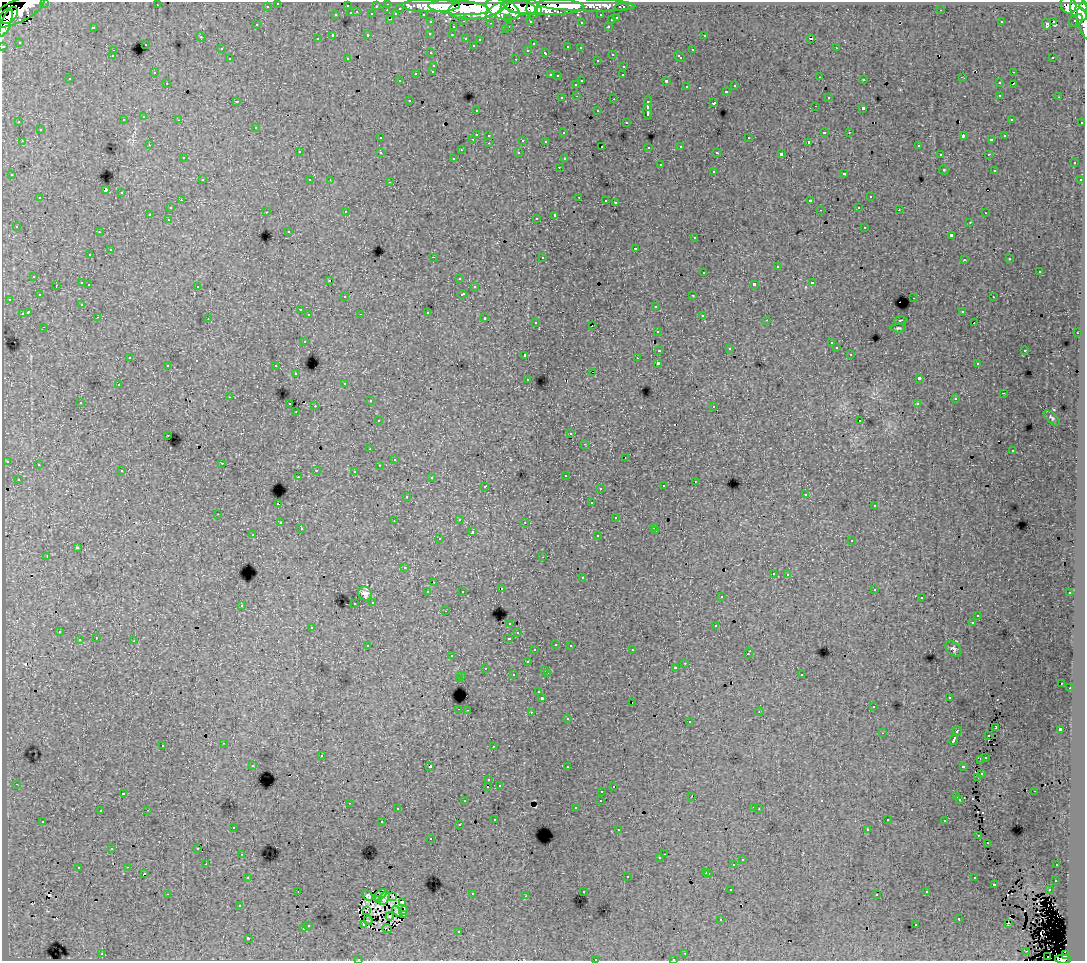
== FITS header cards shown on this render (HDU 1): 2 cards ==
NAXIS1  =                 1083
NAXIS2  =                  959

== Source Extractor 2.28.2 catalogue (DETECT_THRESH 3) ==
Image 1083 x 959 px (HDU 1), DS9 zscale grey, 1 PNG px = 1 image px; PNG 1087 x 963 px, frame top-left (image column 1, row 959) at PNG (2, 2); each listed source drawn as its Kron ellipse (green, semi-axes under 4 px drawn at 4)
Background 114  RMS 0.92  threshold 2.76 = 3 sigma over >= 5 px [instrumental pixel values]
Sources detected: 519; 8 with non-positive FLUX_AUTO (blend fragments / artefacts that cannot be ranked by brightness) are neither listed nor drawn; of the other 511, the 500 brightest by FLUX_AUTO listed and drawn (11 fainter detections omitted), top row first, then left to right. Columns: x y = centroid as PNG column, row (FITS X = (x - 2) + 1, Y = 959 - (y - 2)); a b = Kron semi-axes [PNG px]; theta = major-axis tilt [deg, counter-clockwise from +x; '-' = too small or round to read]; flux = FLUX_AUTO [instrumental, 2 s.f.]
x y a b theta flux
45 2 3 2 - 3200
278 3 3 3 - 1700
388 4 3 3 - 4300
157 5 3 2 - 83
586 5 49 6 -2 140000
1068 5 9 8 - 81000
267 6 3 3 - 1200
347 6 3 3 - 950
376 6 3 2 - 1000
431 6 29 6 -1 240000
1084 6 4 3 - 54000
519 7 16 7 -11 270000
545 7 39 8 0 530000
622 7 6 3 0 3000
400 8 3 3 - 890
458 8 30 7 -4 530000
477 8 28 11 7 580000
503 9 17 10 -20 500000
532 9 9 5 -89 160000
1079 9 12 8 -71 290000
387 10 3 2 - 210
494 10 10 3 40 100000
941 10 3 2 - 95
17 11 30 11 26 320000
538 11 4 3 - 63000
357 12 3 3 - 360
351 13 3 3 - 710
372 14 3 3 - 960
396 14 4 3 - 630
423 14 3 2 - 1700
336 15 3 3 - 290
601 15 3 3 - 1200
9 16 11 6 37 180000
508 18 3 3 - 1000
617 18 3 3 - 500
390 19 3 2 - 250
611 20 3 3 - 340
1076 20 8 5 33 10000
464 21 3 2 - 380
530 21 3 3 - 1500
431 22 3 3 - 1700
581 22 3 3 - 150
1001 22 2 2 - 55
1054 22 4 3 - 2000
6 23 14 5 68 150000
490 23 3 2 - 82
1046 24 6 3 -74 380
1084 24 16 5 -74 59000
257 25 3 3 - 160
509 26 3 2 - 260
608 26 3 3 - 340
93 27 3 3 - 570
453 27 3 3 - 310
505 30 3 2 - 110
430 33 3 3 - 180
368 35 3 3 - 470
452 35 3 3 - 150
704 35 3 3 - 260
333 36 3 3 - 1400
201 37 5 4 - 61
466 38 3 3 - 390
811 38 3 3 - 19000
317 39 3 3 - 160
480 39 3 3 - 140
19 42 3 2 - 83
145 44 3 3 - 440
533 44 3 2 - 73
473 45 3 3 - 110
3 46 3 3 - 4300
568 47 3 3 - 470
580 48 3 3 - 260
836 48 3 2 - 240
221 49 3 2 - 120
528 50 3 3 - 250
692 50 3 3 - 340
113 51 3 3 - 270
431 53 3 3 - 210
546 53 4 3 - 560
612 54 3 3 - 300
112 56 3 3 - 180
679 57 6 3 -44 360
1053 57 3 2 - 170
347 58 3 2 - 60
230 59 3 3 - 250
516 59 3 2 - 540
597 60 3 3 - 200
434 65 3 3 - 400
624 66 3 3 - 310
433 71 3 3 - 430
154 72 3 3 - 140
1013 72 3 2 - 330
416 73 3 3 - 570
550 75 3 2 - 380
623 75 3 2 - 84
558 76 3 3 - 79
820 77 3 2 - 130
962 77 2 2 - 44
70 79 3 3 - 160
864 80 3 3 - 140
400 81 3 2 - 110
582 81 3 2 - 480
666 81 3 3 - 970
167 83 3 2 - 120
999 83 3 3 - 230
576 84 3 3 - 240
1013 84 3 2 - 110
735 86 3 3 - 260
687 87 3 3 - 290
726 91 3 3 - 260
1000 95 3 2 - 250
577 96 3 2 - 230
828 97 3 3 - 240
1059 97 3 2 - 180
562 98 3 3 - 120
614 99 3 2 - 450
409 100 3 3 - 290
237 101 4 3 - 92
648 103 8 3 89 2000
714 103 3 3 - 880
815 106 3 2 - 180
863 108 3 3 - 1200
476 110 3 3 - 220
598 111 3 3 - 290
648 112 7 3 -86 2100
144 117 3 3 - 170
1011 119 3 3 - 150
123 120 3 3 - 320
179 120 3 2 - 200
19 122 2 2 - 49
626 122 3 3 - 210
1082 122 3 2 - 710
256 127 3 3 - 330
40 130 3 3 - 460
824 132 3 3 - 720
849 132 3 2 - 160
563 133 3 3 - 160
476 134 3 3 - 800
489 135 3 3 - 340
963 136 4 2 - 610
1005 136 3 3 - 220
380 138 3 3 - 240
749 138 3 3 - 280
473 139 3 2 - 280
523 140 3 3 - 800
992 140 3 3 - 180
22 141 3 2 - 240
546 141 3 3 - 140
809 142 3 3 - 89
489 143 3 2 - 300
149 145 3 3 - 69
918 145 3 3 - 140
602 146 3 2 - 100
681 146 3 3 - 220
649 147 3 3 - 120
461 150 2 2 - 61
299 152 3 3 - 320
380 152 3 3 - 380
717 152 3 3 - 170
519 153 3 3 - 260
781 154 4 3 - 1900
940 154 3 2 - 160
988 154 3 2 - 200
183 158 3 2 - 170
454 158 3 3 - 200
564 159 3 3 - 170
1074 163 3 3 - 320
660 165 3 3 - 550
559 167 3 2 - 160
944 170 5 4 - 70
994 170 3 3 - 130
713 171 3 3 - 510
844 173 3 3 - 280
12 175 3 3 - 140
202 180 3 2 - 260
310 180 3 2 - 120
330 180 4 3 - 53
1080 180 3 3 - 140
390 182 3 2 - 400
106 190 3 3 - 6400
122 193 3 3 - 450
579 197 3 2 - 420
870 197 3 3 - 450
40 198 3 3 - 480
181 200 3 2 - 220
606 200 3 2 - 150
810 201 3 3 - 1200
615 202 3 3 - 550
859 207 3 2 - 250
170 208 3 3 - 280
820 210 3 2 - 57
899 210 2 2 - 99
266 212 3 2 - 200
346 212 3 2 - 220
985 213 3 2 - 150
150 214 3 3 - 1200
555 215 4 3 - 1700
536 218 3 2 - 120
168 219 3 2 - 230
970 222 3 2 - 170
16 226 3 3 - 140
865 227 3 3 - 590
289 231 3 3 - 160
99 232 3 2 - 150
951 235 3 3 - 1200
694 238 3 3 - 150
636 248 3 3 - 630
110 250 3 3 - 730
90 255 3 3 - 230
433 257 3 2 - 740
542 257 3 3 - 240
1010 259 3 3 - 200
964 260 3 2 - 180
777 267 3 3 - 730
1039 271 3 3 - 690
704 272 3 3 - 540
34 276 3 3 - 300
459 278 3 3 - 200
330 280 3 2 - 150
82 283 3 3 - 880
812 283 3 3 - 580
89 284 3 2 - 340
754 284 4 3 - 1900
56 285 3 2 - 140
197 286 3 3 - 370
474 287 3 3 - 230
462 294 4 3 - 350
39 295 3 3 - 220
693 295 3 2 - 250
345 297 3 3 - 250
993 297 3 2 - 240
914 298 3 2 - 370
9 299 3 2 - 190
82 304 3 3 - 130
656 306 3 3 - 360
300 310 3 3 - 210
962 311 3 3 - 190
28 312 4 3 - 1400
428 312 3 3 - 580
22 314 4 3 - 730
361 314 2 2 - 49
309 315 3 3 - 240
702 315 3 3 - 290
98 317 3 2 - 260
485 318 3 3 - 530
208 319 3 3 - 50
767 320 3 2 - 95
900 320 6 3 8 60
536 322 3 3 - 180
974 323 2 2 - 76
592 326 3 2 - 76
44 327 3 2 - 100
898 328 7 4 0 110
657 331 3 3 - 280
1077 333 3 2 - 270
304 341 3 3 - 230
831 343 3 2 - 130
729 348 4 3 - 65
836 348 3 3 - 250
659 350 4 3 - 870
1025 350 3 2 - 450
850 354 3 3 - 210
525 355 3 3 - 420
130 357 3 2 - 100
637 358 3 2 - 60
658 363 3 3 - 2600
977 364 3 2 - 120
168 365 3 3 - 360
276 366 3 3 - 360
592 372 3 2 - 320
296 374 3 3 - 270
528 379 3 3 - 140
919 379 4 3 - 2300
345 383 3 3 - 120
118 385 3 3 - 290
1003 393 3 2 - 110
229 397 3 2 - 55
955 399 3 3 - 140
370 401 3 2 - 260
80 402 3 3 - 180
290 404 3 2 - 400
917 404 3 3 - 180
315 406 2 2 - 610
714 406 3 3 - 320
296 412 3 2 - 64
1052 418 10 5 -43 140
378 421 3 3 - 220
860 421 3 3 - 130
571 434 3 3 - 190
168 435 3 2 - 210
585 444 3 2 - 180
370 449 2 2 - 110
1013 451 3 2 - 79
625 457 2 2 - 44
394 459 2 2 - 54
7 461 3 3 - 220
222 463 3 2 - 190
38 464 3 3 - 170
379 465 3 2 - 96
316 470 3 2 - 390
122 471 3 3 - 290
354 471 3 2 - 110
565 475 3 3 - 260
298 476 2 2 - 70
431 478 3 3 - 220
18 479 3 3 - 180
695 481 3 2 - 250
485 486 3 3 - 230
663 486 3 3 - 350
600 488 3 2 - 140
805 494 3 2 - 93
407 496 3 3 - 140
591 503 3 3 - 140
278 504 3 3 - 1100
874 506 3 3 - 120
218 514 3 2 - 160
616 518 3 3 - 360
459 519 3 3 - 330
394 521 2 2 - 59
525 522 3 3 - 140
280 523 3 3 - 270
654 527 3 3 - 210
301 529 3 3 - 190
656 531 3 2 - 280
472 532 3 3 - 490
253 535 3 2 - 170
598 536 3 3 - 250
439 539 3 3 - 300
852 541 3 3 - 290
77 548 4 3 - 890
47 556 3 2 - 830
543 557 3 2 - 80
405 568 3 3 - 140
773 573 3 3 - 220
788 574 3 3 - 270
582 578 3 3 - 290
433 582 3 2 - 47
502 589 3 2 - 170
874 589 3 3 - 320
462 591 3 3 - 120
428 592 3 3 - 430
1070 593 3 3 - 180
365 594 7 6 - 280
721 597 3 3 - 210
921 598 2 2 - 45
373 602 3 3 - 250
355 603 3 2 - 180
241 605 3 3 - 300
445 611 3 2 - 130
978 615 3 3 - 160
510 623 3 3 - 170
972 623 3 3 - 250
716 626 3 3 - 610
312 627 3 3 - 180
59 632 3 2 - 230
518 633 3 2 - 170
96 638 3 2 - 160
509 638 3 3 - 570
79 640 3 3 - 490
134 641 3 3 - 590
556 644 3 3 - 240
368 645 4 3 - 360
570 645 3 2 - 270
953 649 9 6 -41 170
535 650 3 3 - 250
632 650 3 2 - 230
748 653 5 3 - 770
452 656 3 2 - 160
527 662 3 3 - 390
685 663 3 2 - 190
485 668 3 3 - 220
676 668 3 3 - 210
545 670 3 3 - 280
547 673 3 2 - 450
801 674 3 3 - 210
513 675 3 3 - 360
462 676 3 3 - 330
459 679 3 3 - 970
1061 683 3 2 - 92
1070 688 3 2 - 290
539 692 3 3 - 160
949 697 3 2 - 200
542 698 3 3 - 1800
632 702 2 2 - 52
873 707 3 2 - 170
459 709 3 2 - 370
467 710 3 2 - 250
531 712 3 2 - 350
759 712 5 3 - 50
568 719 3 3 - 110
689 722 3 3 - 450
996 727 3 2 - 81
1060 729 4 3 - 2000
957 731 5 3 - 890
882 733 3 2 - 52
988 735 2 2 - 56
954 740 5 3 - 2600
224 743 3 2 - 320
163 745 3 3 - 290
493 746 3 2 - 57
321 756 3 3 - 470
986 758 3 2 - 120
981 759 3 2 - 74
253 765 3 3 - 200
430 766 4 3 - 2000
963 766 4 3 - 670
567 767 3 2 - 210
982 773 3 2 - 55
978 777 3 2 - 71
489 780 3 3 - 200
16 784 3 2 - 210
499 785 3 3 - 180
488 786 3 2 - 460
613 786 3 3 - 170
602 791 3 2 - 260
1034 791 3 2 - 260
123 793 3 3 - 190
692 796 3 2 - 44
957 797 3 3 - 490
960 799 3 3 - 190
601 800 3 3 - 340
465 801 3 3 - 310
349 803 3 2 - 290
753 807 3 2 - 270
575 808 3 3 - 120
397 809 3 2 - 190
759 809 3 3 - 66
147 810 3 2 - 470
100 811 3 2 - 130
495 819 3 2 - 110
887 820 3 3 - 210
43 821 3 2 - 130
945 821 3 3 - 310
382 822 3 3 - 640
459 825 3 2 - 140
233 827 3 2 - 160
867 829 3 2 - 160
618 830 3 2 - 170
979 835 4 3 - 130
431 839 3 3 - 250
987 843 3 2 - 58
198 848 3 2 - 110
112 849 3 2 - 120
242 854 3 2 - 170
664 854 3 2 - 120
660 858 3 3 - 210
742 860 3 3 - 320
206 864 2 2 - 210
734 864 3 3 - 1100
1057 865 3 2 - 260
128 867 3 2 - 190
78 868 3 3 - 460
706 872 3 3 - 410
144 873 3 3 - 410
709 873 3 3 - 330
248 877 3 2 - 250
627 877 3 3 - 400
974 878 3 3 - 280
1056 880 3 3 - 280
994 884 3 3 - 660
731 890 3 2 - 170
1049 890 3 2 - 300
298 891 3 2 - 67
583 891 3 3 - 170
927 892 3 3 - 160
167 894 3 2 - 690
472 894 3 3 - 410
877 894 3 3 - 120
380 895 8 3 42 87
368 896 6 4 -46 170
392 896 3 2 - 69
526 896 3 3 - 87
384 898 7 4 61 130
378 900 4 2 - 78
402 902 3 2 - 77
239 905 3 3 - 110
366 910 3 2 - 78
397 911 6 3 -52 48
404 911 4 2 - 90
404 915 3 2 - 75
390 916 4 2 - 82
959 918 3 3 - 260
721 919 3 2 - 78
368 920 4 2 - 76
1009 924 3 2 - 84
308 925 3 3 - 340
364 925 3 2 - 200
916 925 3 2 - 120
303 929 3 3 - 400
387 929 5 2 - 67
459 931 3 2 - 67
248 938 3 3 - 1300
1027 951 3 2 - 63
685 953 3 2 - 200
102 954 3 2 - 370
1065 955 4 3 - 40000
1048 956 2 2 - 360
358 959 3 2 - 130
595 959 3 2 - 290
673 959 3 2 - 250
1063 959 8 4 -1 80000
At the frame edge (FLAGS 8, measured only in part): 10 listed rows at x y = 45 2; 278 3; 1084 6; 6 23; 1084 24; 3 46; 358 959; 595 959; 673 959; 1063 959
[11 fainter detections neither listed nor drawn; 8 non-positive-flux detections neither listed nor drawn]